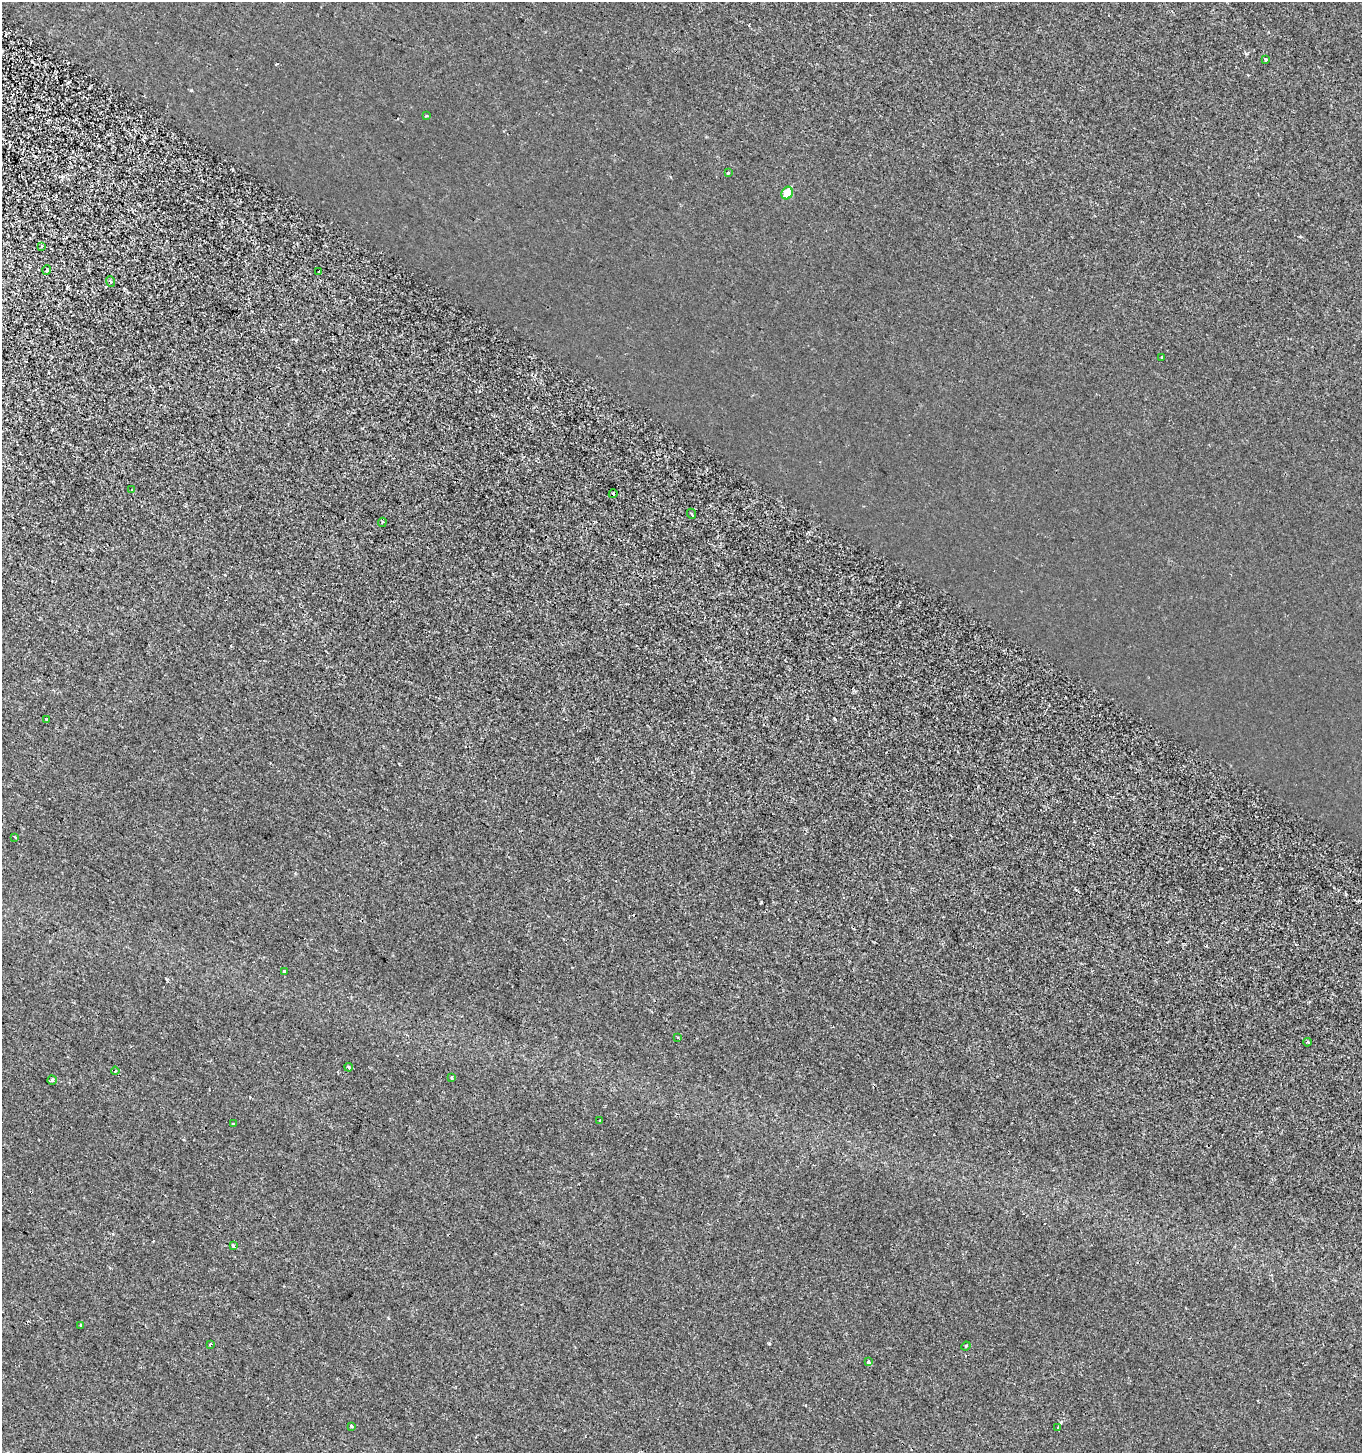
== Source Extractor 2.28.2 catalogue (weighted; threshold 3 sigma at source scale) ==
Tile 11 of 4 x 4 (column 3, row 3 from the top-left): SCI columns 2986-4345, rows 1457-2907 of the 5908 x 5820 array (HDU 1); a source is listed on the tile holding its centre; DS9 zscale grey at full resolution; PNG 1364 x 1455 px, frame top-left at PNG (2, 2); each listed source drawn as its Kron ellipse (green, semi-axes under 4 px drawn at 4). Shown black and unused: <1% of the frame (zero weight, under 2 of 3 exposures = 1% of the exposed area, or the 3 px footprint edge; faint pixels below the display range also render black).
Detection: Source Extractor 2.28.2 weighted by HDU 2 'WHT'; one run over the whole footprint, this tile lists its part. Background -2.56e-04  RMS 0.0025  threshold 0.0113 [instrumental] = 3 sigma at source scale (4.5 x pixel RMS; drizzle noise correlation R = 1.50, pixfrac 1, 0.0396/0.0396 arcsec/px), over >= 5 px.
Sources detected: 33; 2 cosmic-ray / hot-pixel residue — neither listed nor drawn; the other 31 listed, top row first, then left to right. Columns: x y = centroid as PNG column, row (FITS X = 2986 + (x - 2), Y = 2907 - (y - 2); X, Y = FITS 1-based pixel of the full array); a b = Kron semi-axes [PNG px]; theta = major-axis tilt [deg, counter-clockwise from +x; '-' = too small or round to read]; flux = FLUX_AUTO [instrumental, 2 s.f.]
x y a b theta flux
1266 59 3 3 - 1
427 116 4 2 - 0.22
728 173 3 3 - 0.44
787 193 6 5 - 5.2
41 246 3 3 - 1.4
47 270 5 3 - 0.23
319 272 3 3 - 0.63
110 281 5 3 - 0.31
1162 357 3 3 - 0.37
132 490 3 3 - 1
613 494 4 3 - 1.2
692 514 5 3 - 0.26
382 522 5 3 - 0.31
46 719 3 3 - 1.1
15 837 3 2 - 0.32
284 971 3 3 - 0.73
678 1037 3 3 - 0.51
1307 1042 4 3 - 0.36
349 1067 4 3 - 0.41
115 1071 4 3 - 0.25
452 1077 3 3 - 0.73
52 1080 4 4 - 0.37
600 1120 3 3 - 0.7
233 1124 3 3 - 3.8
234 1246 3 3 - 0.6
81 1325 3 3 - 0.78
210 1344 3 3 - 0.71
966 1346 5 3 - 0.23
868 1362 3 3 - 1.9
351 1426 3 3 - 1.1
1058 1427 3 3 - 0.26
Overlapping masked pixels (flux is a lower limit): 1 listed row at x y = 613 494
Unlisted compact peaks at least as high as the median listed source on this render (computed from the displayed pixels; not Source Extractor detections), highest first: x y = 761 903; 191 90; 769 1343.